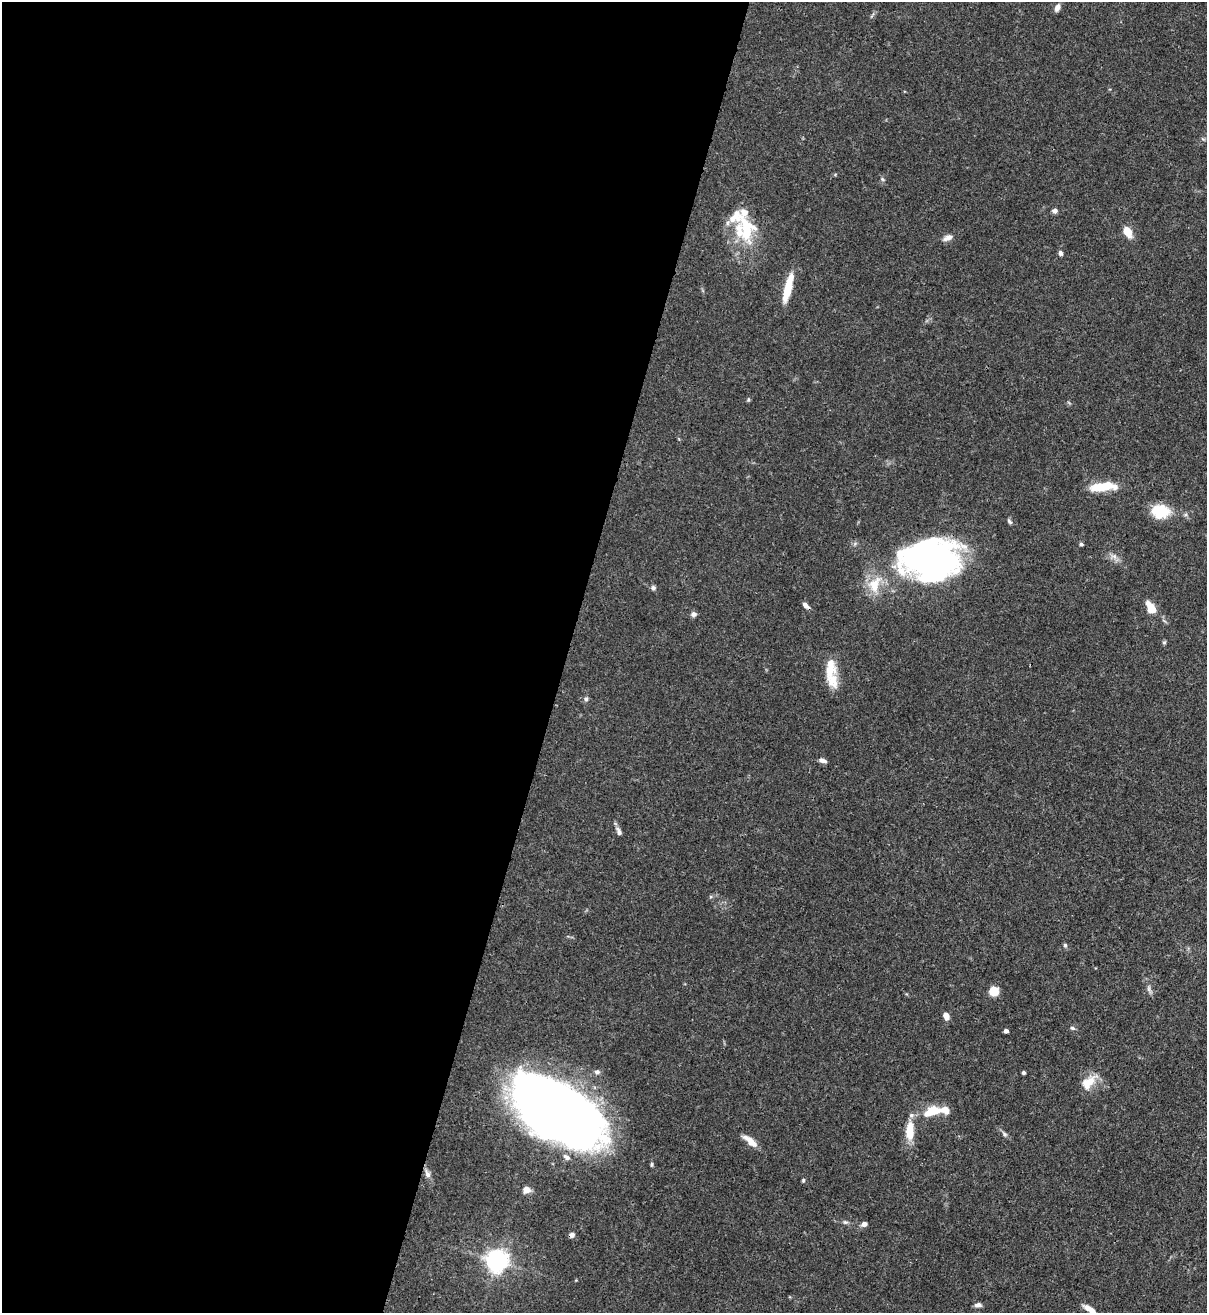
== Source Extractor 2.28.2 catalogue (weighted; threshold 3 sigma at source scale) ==
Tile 5 of 4 x 4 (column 1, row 2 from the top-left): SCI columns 221-1425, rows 2656-3966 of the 5383 x 5308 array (HDU 1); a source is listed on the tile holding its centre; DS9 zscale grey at full resolution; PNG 1209 x 1315 px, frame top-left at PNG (2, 2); no overlay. Shown black and unused: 47% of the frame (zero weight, under 3 of 4 exposures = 7% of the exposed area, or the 3 px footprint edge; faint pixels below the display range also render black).
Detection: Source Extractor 2.28.2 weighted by HDU 2 'WHT'; one run over the whole footprint, this tile lists its part. Background 0.1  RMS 0.0041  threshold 0.0185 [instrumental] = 3 sigma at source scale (4.5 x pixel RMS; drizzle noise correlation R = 1.50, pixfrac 1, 0.05/0.05 arcsec/px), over >= 5 px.
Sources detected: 58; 2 inside a brighter object's white glare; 1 cosmic-ray / hot-pixel residue — not listed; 7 inside a brighter listed object's ellipse — not listed separately; the other 48 listed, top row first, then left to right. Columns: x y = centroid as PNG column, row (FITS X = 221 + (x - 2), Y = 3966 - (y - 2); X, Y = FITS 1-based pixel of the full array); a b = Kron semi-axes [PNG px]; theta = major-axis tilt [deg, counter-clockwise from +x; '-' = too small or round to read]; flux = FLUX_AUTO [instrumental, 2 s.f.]
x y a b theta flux
1057 8 8 5 66 2
882 179 6 5 - 0.69
1055 211 7 6 - 1.2
1128 232 11 7 -63 6.1
746 233 32 19 63 17
948 238 14 7 21 2.1
1060 253 5 4 - 1.2
788 288 30 7 75 11
748 400 6 4 78 0.55
1103 486 27 9 10 12
1160 511 19 14 -3 13
1009 522 7 5 -50 0.78
1081 544 5 4 - 0.74
1114 556 10 4 -13 1.5
933 560 60 37 1 150
874 584 26 17 70 10
653 588 6 6 - 0.95
806 605 9 5 -43 1.7
1151 608 13 7 -58 7
693 614 8 6 25 1.2
830 668 22 11 81 8.6
586 699 7 5 89 0.91
823 760 9 5 -19 1.6
619 831 12 6 -64 1.5
1065 945 6 5 - 0.74
1149 989 11 4 -71 1.3
994 991 10 9 - 5.4
946 1016 7 5 -70 3.3
1072 1028 7 4 -26 0.79
1006 1031 4 4 - 1.6
597 1072 7 6 - 1.3
1023 1072 3 3 - 0.88
1088 1082 21 13 43 7.3
552 1108 77 39 -29 550
933 1110 13 10 -51 5.2
945 1110 25 11 -1 4.9
910 1131 23 10 89 8.4
1004 1134 9 5 -39 1.1
750 1141 21 7 -40 4.3
566 1157 11 6 -33 1.7
427 1174 11 7 -67 1.9
803 1180 5 4 - 0.59
527 1190 7 7 - 3.2
845 1222 7 5 -1 0.87
864 1224 6 5 - 1.9
496 1260 7 7 - 300
978 1305 8 5 4 1.4
1089 1309 17 6 -32 3
Isophote crosses this tile's border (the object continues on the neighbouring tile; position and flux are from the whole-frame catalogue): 1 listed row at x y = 1089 1309